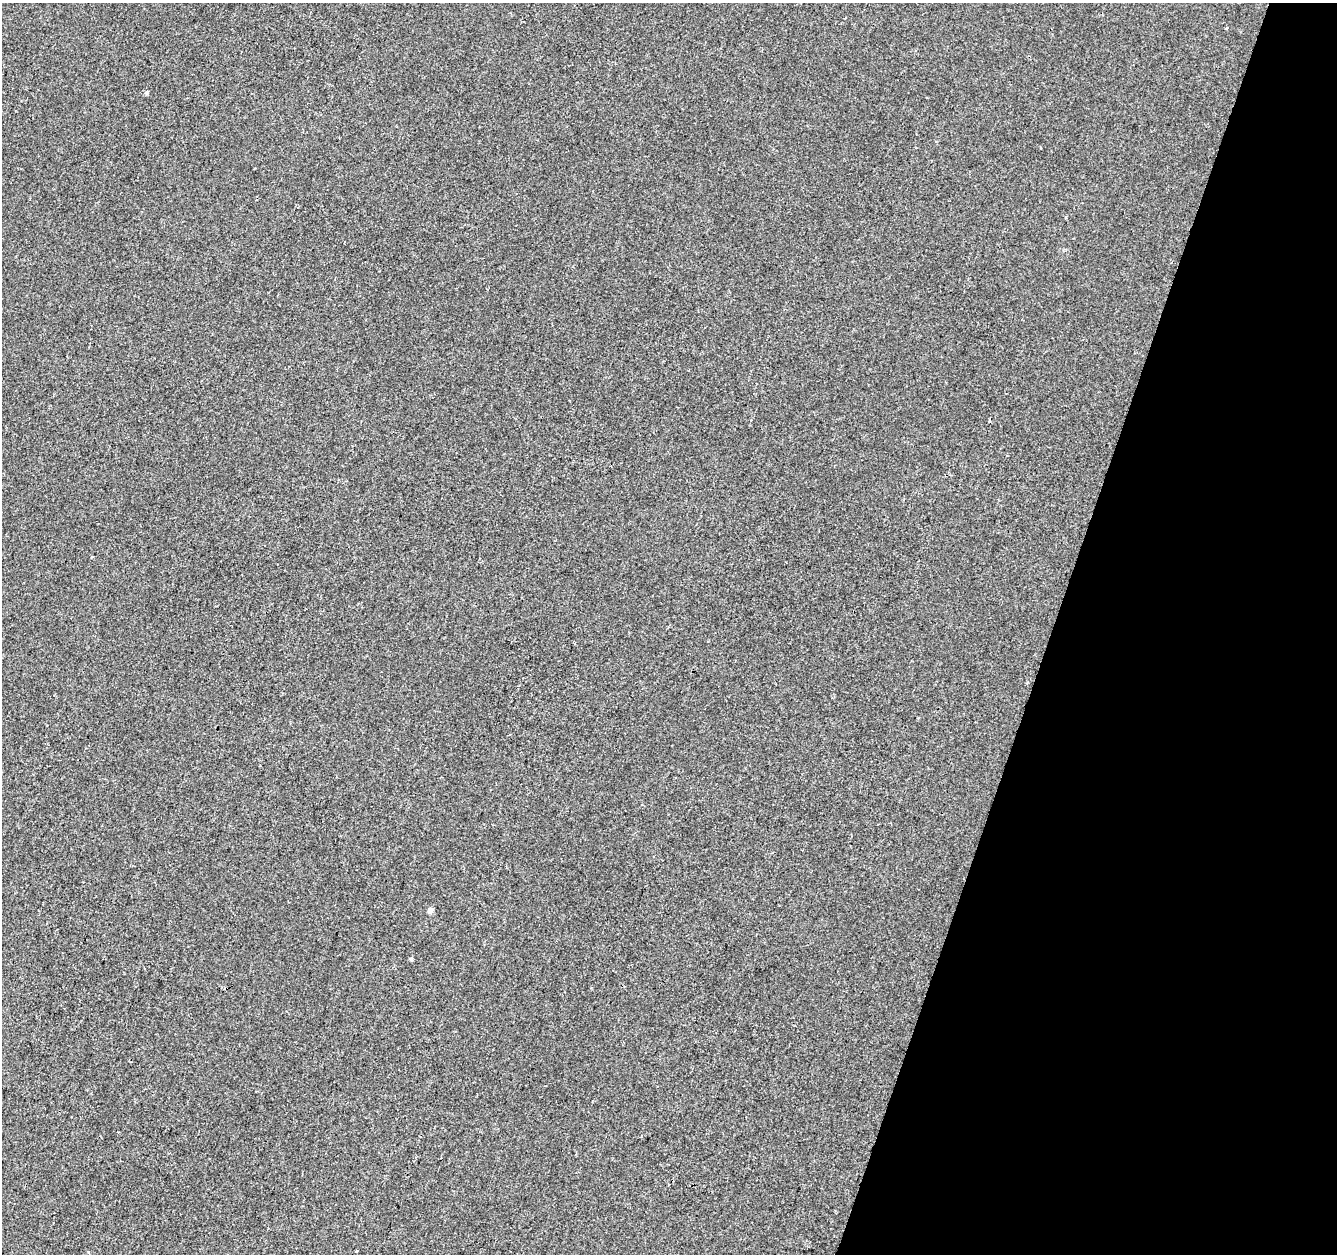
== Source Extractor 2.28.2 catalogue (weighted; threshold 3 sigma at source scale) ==
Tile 8 of 4 x 4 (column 4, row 2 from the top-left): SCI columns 4005-5339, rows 2723-3974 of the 5346 x 5506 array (HDU 1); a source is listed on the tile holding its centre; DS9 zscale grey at full resolution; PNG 1339 x 1256 px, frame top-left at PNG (2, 3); no overlay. Shown black and unused: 21% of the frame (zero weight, under 2 of 3 exposures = <1% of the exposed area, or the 3 px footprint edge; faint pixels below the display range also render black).
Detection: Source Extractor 2.28.2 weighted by HDU 2 'WHT'; one run over the whole footprint, this tile lists its part. Background 1.34e-04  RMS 0.0042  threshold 0.0189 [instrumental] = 3 sigma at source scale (4.5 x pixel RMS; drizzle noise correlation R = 1.50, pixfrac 1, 0.0396/0.0396 arcsec/px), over >= 5 px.
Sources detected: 6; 1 cosmic-ray / hot-pixel residue — not listed; the other 5 listed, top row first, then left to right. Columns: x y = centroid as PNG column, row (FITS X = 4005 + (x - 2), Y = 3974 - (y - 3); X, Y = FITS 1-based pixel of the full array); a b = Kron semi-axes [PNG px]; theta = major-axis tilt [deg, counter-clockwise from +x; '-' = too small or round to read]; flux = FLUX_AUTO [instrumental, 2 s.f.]
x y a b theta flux
146 92 5 4 - 1.2
92 557 3 3 - 0.54
430 910 5 4 - 2.8
411 959 4 3 - 1
357 1251 3 2 - 0.52